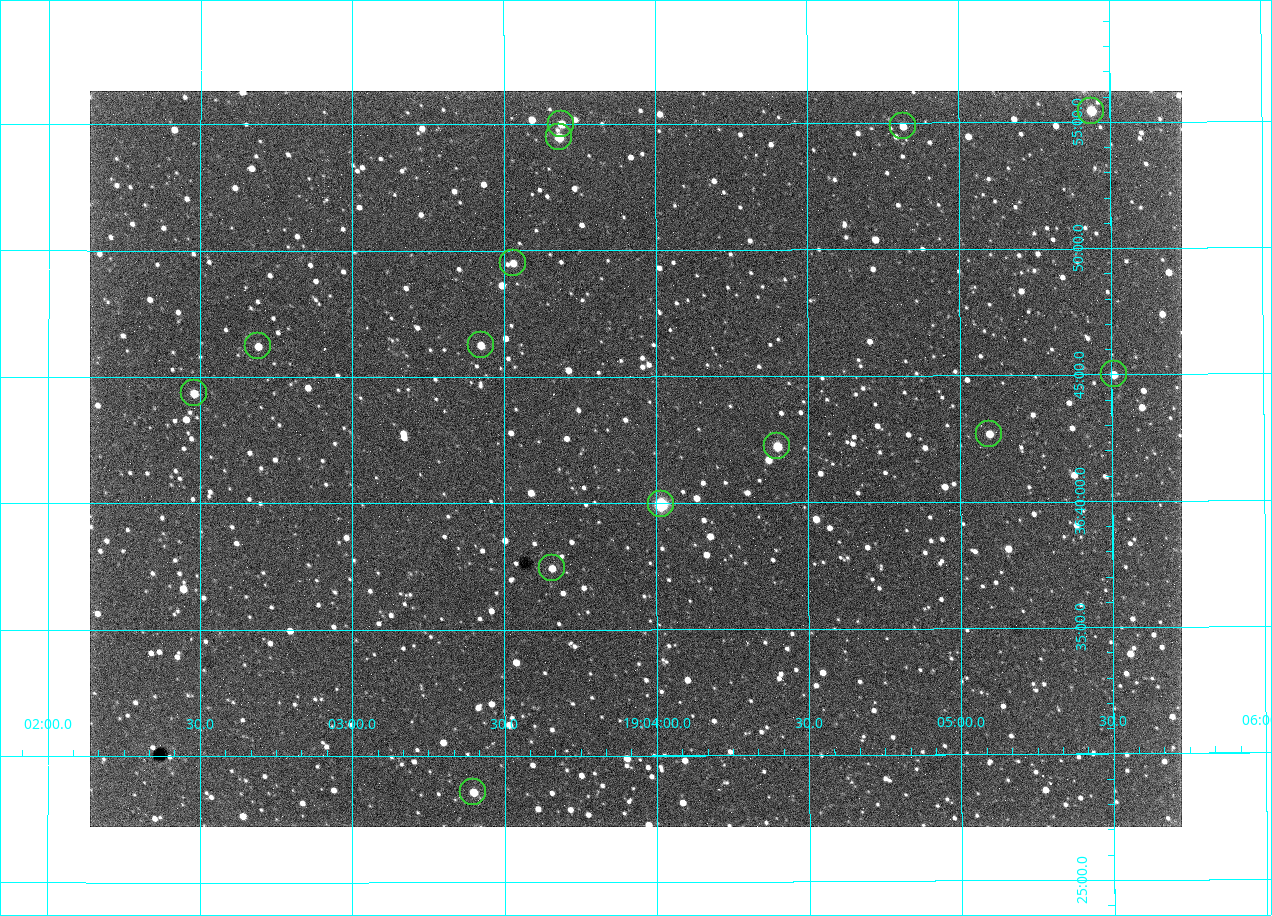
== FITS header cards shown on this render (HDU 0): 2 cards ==
NAXIS1  =                 1092 /fastest changing axis
NAXIS2  =                  736 /next to fastest changing axis

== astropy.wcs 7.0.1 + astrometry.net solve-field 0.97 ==
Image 1092 x 736 px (HDU 0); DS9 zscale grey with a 90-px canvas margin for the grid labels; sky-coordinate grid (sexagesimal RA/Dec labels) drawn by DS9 from the SOLVED WCS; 14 Tycho-2 reference stars matched to detected sources circled (green)
Header WCS: none
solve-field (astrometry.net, Tycho-2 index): SOLVED blind (the file carries no WCS)
Solved WCS: RA---TAN-SIP/DEC--TAN-SIP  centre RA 19:03:56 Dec +36:42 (285.98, +36.70 deg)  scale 2.37 arcsec/px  FOV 43.2' x 29.1'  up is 0 deg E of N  parity flipped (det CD > 0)
(file carries no celestial WCS; the grid is the blind solution)
Tycho-2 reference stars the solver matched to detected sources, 14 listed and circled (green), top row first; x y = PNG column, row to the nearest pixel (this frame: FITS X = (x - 90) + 1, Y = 736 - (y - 91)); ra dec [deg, ICRS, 3 dp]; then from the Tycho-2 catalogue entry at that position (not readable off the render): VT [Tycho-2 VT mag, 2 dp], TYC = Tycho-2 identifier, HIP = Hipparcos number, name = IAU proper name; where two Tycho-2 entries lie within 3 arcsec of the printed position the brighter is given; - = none
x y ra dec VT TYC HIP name
1091 111 286.360 +36.924 9.83 2652-14-1 - -
561 124 285.922 +36.917 10.48 2652-1249-1 - -
903 126 286.204 +36.915 10.94 2652-350-1 - -
559 137 285.920 +36.908 9.57 2652-218-1 - -
513 263 285.882 +36.825 10.95 2652-329-1 - -
481 345 285.856 +36.771 11.11 2652-1253-1 - -
258 346 285.672 +36.770 11.14 2651-2527-1 - -
1114 374 286.377 +36.750 10.72 2652-110-1 - -
194 393 285.620 +36.739 11.03 2651-1906-1 - -
989 434 286.274 +36.711 10.88 2652-1070-1 - -
777 446 286.100 +36.704 10.14 2652-1649-1 - -
661 504 286.004 +36.666 8.52 2652-1368-1 - -
552 568 285.914 +36.624 11.11 2652-845-1 - -
473 792 285.849 +36.476 10.21 2652-1424-1 - -